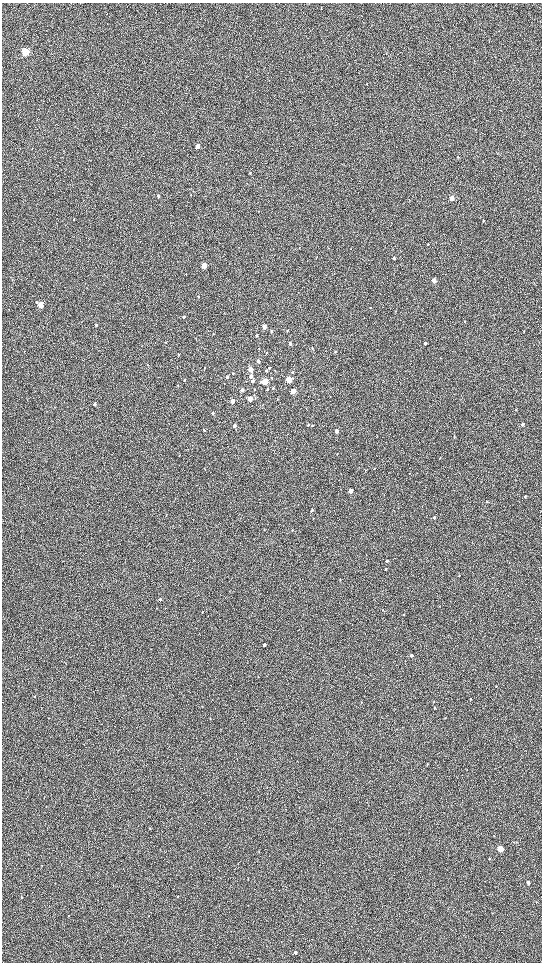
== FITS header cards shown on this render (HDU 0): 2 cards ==
NAXIS1  =                 1080 / length of data axis 1
NAXIS2  =                 1920 / length of data axis 2

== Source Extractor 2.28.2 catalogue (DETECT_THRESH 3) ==
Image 1080 x 1920 px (HDU 0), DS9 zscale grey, zoomed out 1/2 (1 PNG px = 2 x 2 image px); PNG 544 x 964 px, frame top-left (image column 1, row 1919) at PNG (2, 3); no overlay
Background 603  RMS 57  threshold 171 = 3 sigma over >= 5 px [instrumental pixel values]
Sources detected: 111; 1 cannot appear on this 1/2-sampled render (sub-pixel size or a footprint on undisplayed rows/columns) and is not listed; the other 110 listed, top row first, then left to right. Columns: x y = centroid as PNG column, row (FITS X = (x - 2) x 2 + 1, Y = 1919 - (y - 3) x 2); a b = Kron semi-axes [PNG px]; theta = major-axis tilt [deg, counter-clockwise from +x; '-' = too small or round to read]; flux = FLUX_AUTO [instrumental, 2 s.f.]
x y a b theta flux
25 52 4 3 - 890000
367 84 3 2 - 4400
197 146 3 3 - 97000
458 157 2 2 - 4400
250 173 3 3 - 9400
158 196 3 3 - 16000
452 198 3 3 - 220000
483 220 3 2 - 12000
428 244 3 2 - 4200
300 247 3 2 - 3600
317 257 3 2 - 4300
394 258 3 3 - 26000
204 265 3 3 - 230000
434 280 3 2 - 120000
199 297 3 3 - 8800
37 302 4 3 - 10000
40 305 4 3 - 250000
370 307 3 2 - 4900
184 317 3 2 - 6700
465 321 3 2 - 6700
96 325 3 3 - 12000
264 327 3 3 - 76000
271 331 3 2 - 12000
287 331 3 2 - 4500
524 331 3 2 - 5100
213 334 3 2 - 6300
257 335 3 3 - 17000
425 343 3 2 - 32000
290 344 3 2 - 35000
312 348 3 2 - 7000
259 349 2 2 - 3700
335 352 3 2 - 10000
266 353 3 2 - 7200
179 355 3 2 - 8700
441 358 2 1 - 2900
258 361 4 3 - 38000
269 368 2 2 - 14000
250 370 3 3 - 200000
266 370 3 3 - 16000
292 372 3 3 - 12000
233 373 3 3 - 11000
251 376 3 3 - 57000
227 377 3 3 - 11000
271 378 3 2 - 12000
185 380 3 2 - 8200
289 380 3 3 - 550000
246 381 2 2 - 4900
253 381 3 3 - 24000
265 381 3 3 - 320000
178 385 3 2 - 8100
273 388 3 2 - 12000
267 389 3 3 - 16000
242 390 3 2 - 42000
254 390 3 2 - 6400
293 391 3 3 - 200000
250 399 3 3 - 150000
278 399 2 2 - 4900
233 401 3 3 - 84000
95 404 3 2 - 18000
516 410 2 2 - 8700
212 413 3 3 - 12000
522 424 2 2 - 43000
308 425 3 2 - 9400
312 425 3 2 - 10000
235 426 3 3 - 51000
204 430 3 3 - 12000
336 431 3 2 - 72000
454 436 3 2 - 5800
374 468 2 2 - 7100
205 469 3 2 - 4300
365 471 3 2 - 5200
350 491 3 2 - 110000
525 496 2 2 - 9700
487 502 3 2 - 6800
312 511 3 2 - 19000
434 517 3 2 - 29000
313 519 2 2 - 5400
292 530 2 2 - 7000
387 561 3 2 - 34000
386 569 3 2 - 6400
459 575 3 2 - 7100
340 580 3 2 - 6200
160 599 4 3 - 15000
383 610 2 2 - 5400
202 612 2 2 - 3700
404 614 3 2 - 8900
264 645 3 2 - 31000
411 655 2 2 - 52000
18 686 2 2 - 3200
496 686 2 2 - 5400
34 696 2 2 - 9800
471 699 2 2 - 4700
434 701 2 2 - 5300
361 702 3 3 - 6500
435 708 3 3 - 10000
49 718 3 2 - 5300
210 718 2 2 - 7900
427 764 3 2 - 6900
286 809 3 2 - 4600
149 828 2 2 - 4400
500 849 4 3 - 410000
259 851 3 2 - 4400
490 859 4 2 - 5700
42 865 2 1 - 3100
528 883 4 3 - 24000
178 896 3 2 - 5800
22 897 2 2 - 5900
69 915 2 1 - 3200
149 916 2 2 - 3900
295 953 3 2 - 19000
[1 sub-pixel or undisplayed-footprint detection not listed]